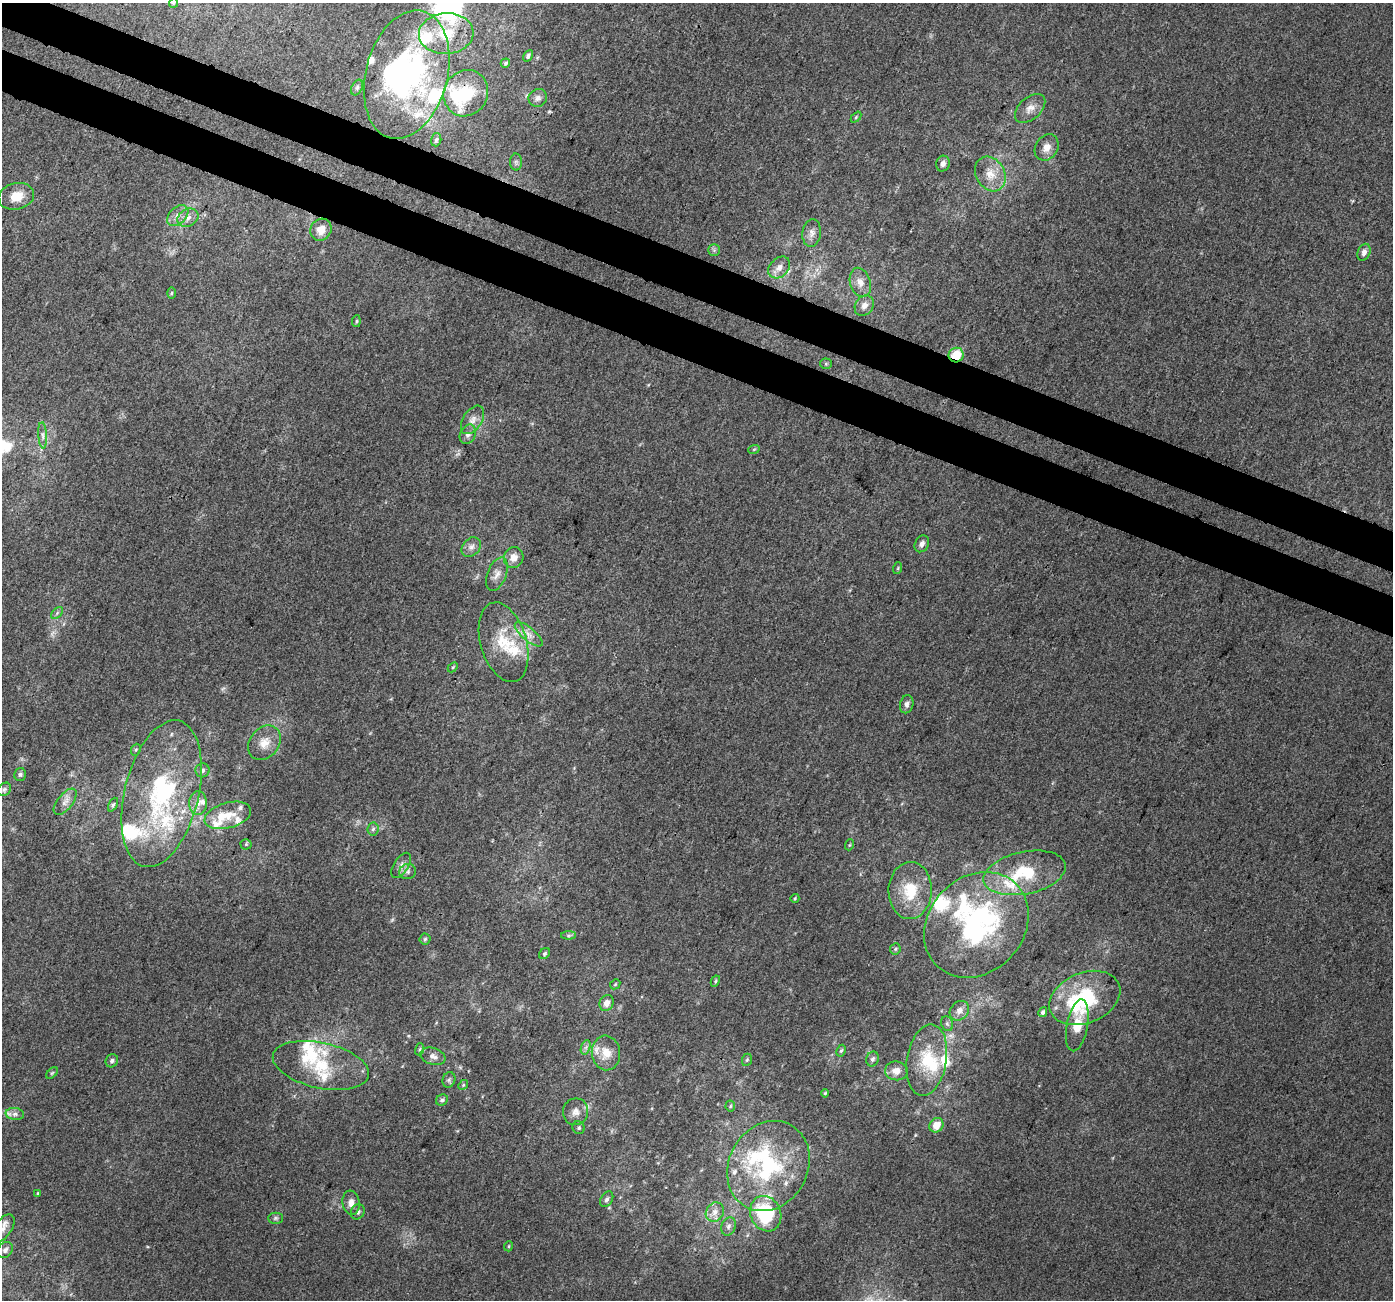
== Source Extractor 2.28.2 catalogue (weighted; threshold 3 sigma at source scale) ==
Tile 11 of 4 x 4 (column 3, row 3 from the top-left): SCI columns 2817-4207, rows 1625-2922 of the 5625 x 5778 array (HDU 1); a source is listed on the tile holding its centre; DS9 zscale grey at full resolution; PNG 1395 x 1302 px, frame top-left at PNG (2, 3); each listed source drawn as its Kron ellipse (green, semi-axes under 4 px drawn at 4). Shown black and unused: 6% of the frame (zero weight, under 3 of 4 exposures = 5% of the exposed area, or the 3 px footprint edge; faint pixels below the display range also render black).
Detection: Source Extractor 2.28.2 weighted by HDU 2 'WHT'; one run over the whole footprint, this tile lists its part. Background 0.00162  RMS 0.0036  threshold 0.0163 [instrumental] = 3 sigma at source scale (4.5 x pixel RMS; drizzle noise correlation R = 1.50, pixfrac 1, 0.0396/0.0396 arcsec/px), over >= 5 px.
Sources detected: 149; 3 too faint to see at this stretch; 9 inside a brighter object's white glare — neither listed nor drawn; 30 inside a brighter listed object's ellipse — not listed separately; the other 107 listed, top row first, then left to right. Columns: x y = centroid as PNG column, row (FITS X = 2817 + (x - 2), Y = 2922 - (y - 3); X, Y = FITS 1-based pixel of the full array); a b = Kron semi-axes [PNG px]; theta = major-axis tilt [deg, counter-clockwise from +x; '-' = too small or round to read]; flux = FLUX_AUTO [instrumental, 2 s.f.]
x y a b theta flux
173 3 5 4 - 0.38
446 34 27 20 4 13
528 56 6 4 58 0.98
505 63 5 4 - 0.57
407 75 65 41 75 84
357 87 8 5 64 0.88
466 93 24 21 59 15
538 98 9 8 - 1.4
1030 108 18 11 42 3.3
856 117 6 4 47 0.46
436 140 7 5 73 0.74
1047 147 14 11 59 3.2
516 162 8 6 -89 0.99
943 164 8 6 75 1.6
990 174 18 14 -60 6.1
16 196 18 13 14 6.3
178 216 12 8 43 2.5
188 218 11 8 30 2.5
321 230 11 10 - 3.8
812 233 14 9 83 2.4
714 250 6 5 - 0.73
1364 252 9 6 68 1.8
779 267 12 9 44 2.7
860 282 15 10 -73 3.3
171 293 6 4 89 0.53
864 306 11 9 53 2.3
356 321 6 4 83 0.51
956 355 7 7 - 8.3
826 364 5 5 - 0.53
473 420 16 9 57 2.8
468 434 10 7 62 1.6
43 435 13 4 -86 1.3
754 449 6 3 19 0.38
922 544 9 7 62 1.7
471 547 11 8 46 1.8
514 558 10 9 - 3.1
898 568 6 3 72 0.4
497 574 18 9 69 2.7
57 613 7 4 46 0.72
529 634 17 6 -40 2.9
504 642 41 23 -73 15
453 667 6 3 45 0.44
907 704 9 6 75 1.4
264 743 19 14 51 5
136 750 6 4 67 0.52
203 770 7 7 - 1
20 774 6 6 - 0.72
4 789 7 6 - 0.85
162 794 75 37 76 57
65 802 16 7 51 2.4
198 803 12 9 88 2.8
113 805 7 4 65 0.71
228 815 24 12 16 7.4
373 829 7 5 81 0.91
246 844 5 5 - 0.56
849 845 5 3 - 0.39
401 865 14 7 58 1.9
408 872 8 7 - 1.4
1025 873 42 21 12 20
910 890 28 21 88 13
795 898 4 4 - 0.41
976 925 57 47 47 72
569 935 7 4 1 0.69
425 939 5 5 - 0.55
895 949 6 5 - 0.56
544 954 6 5 - 0.68
715 981 6 4 63 0.56
615 984 6 4 46 0.45
1085 998 37 25 22 32
607 1003 8 7 - 2.6
959 1011 10 8 47 2.7
1043 1012 5 4 - 0.99
947 1024 8 6 -68 0.84
1077 1025 26 10 79 8.3
586 1047 7 4 71 1
420 1049 6 4 72 0.52
841 1051 6 4 62 0.59
606 1053 17 14 -83 5.7
433 1056 13 8 -18 2.3
872 1059 7 6 - 1.1
747 1060 6 5 - 0.55
927 1060 36 19 80 15
112 1061 7 6 - 1.2
321 1065 49 22 -12 19
896 1071 11 9 -6 3.2
52 1073 7 4 45 0.57
449 1080 8 6 72 0.88
463 1085 5 4 - 0.48
825 1093 4 4 - 0.46
442 1100 6 5 - 0.83
730 1106 5 5 - 0.56
576 1112 13 12 - 2.8
15 1114 9 6 -8 1.3
936 1125 7 6 - 4.8
579 1128 6 6 - 0.68
768 1166 47 39 60 43
38 1193 4 4 - 0.42
607 1199 8 5 57 1.1
351 1203 12 8 -82 2.6
358 1212 8 6 60 0.96
715 1212 10 8 56 2.6
766 1214 18 15 -66 26
275 1218 7 5 1 0.73
728 1226 9 7 69 1.4
3 1228 16 8 56 2.8
509 1246 5 3 - 0.37
5 1250 9 7 54 1.4
Overlapping masked pixels (flux is a lower limit): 3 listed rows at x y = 466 93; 956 355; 1077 1025
Isophote crosses this tile's border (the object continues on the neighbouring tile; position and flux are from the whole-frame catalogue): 3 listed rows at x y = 173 3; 407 75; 3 1228